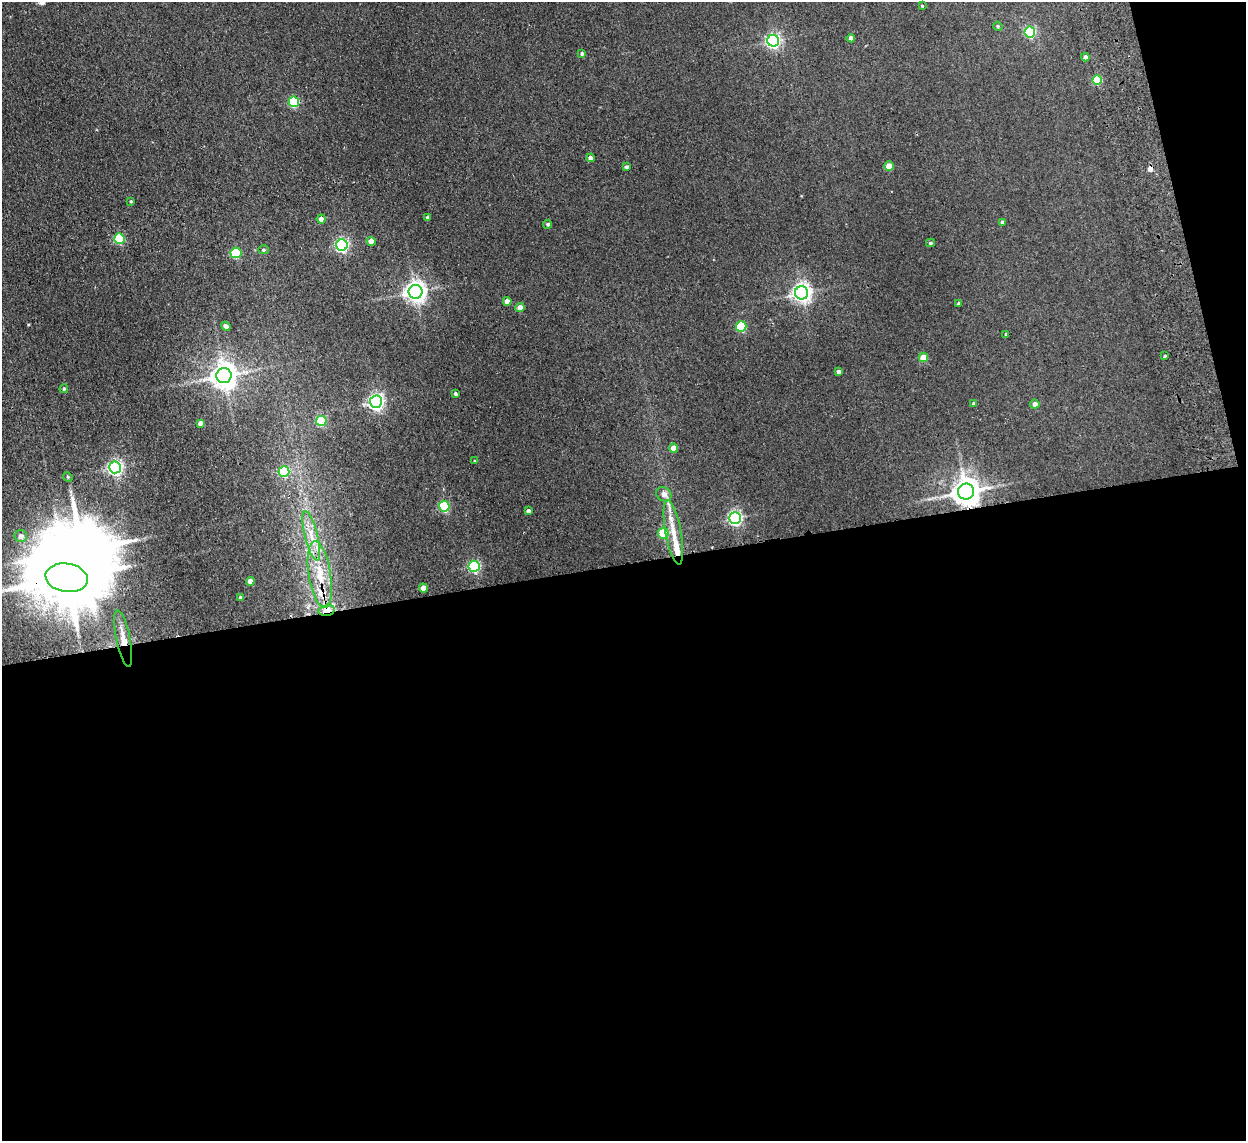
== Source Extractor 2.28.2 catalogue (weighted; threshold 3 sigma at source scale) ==
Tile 16 of 4 x 4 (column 4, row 4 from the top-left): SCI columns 3784-5027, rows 154-1292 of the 5079 x 4977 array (HDU 1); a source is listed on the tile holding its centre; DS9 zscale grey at full resolution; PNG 1248 x 1143 px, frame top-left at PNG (2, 2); each listed source drawn as its Kron ellipse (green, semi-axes under 4 px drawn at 4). Shown black and unused: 53% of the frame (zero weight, under 2 of 3 exposures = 3% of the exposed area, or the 3 px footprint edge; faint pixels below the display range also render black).
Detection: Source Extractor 2.28.2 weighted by HDU 2 'WHT'; one run over the whole footprint, this tile lists its part. Background 0.072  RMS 0.01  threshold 0.0452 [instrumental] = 3 sigma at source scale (4.5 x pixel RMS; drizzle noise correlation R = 1.50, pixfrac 1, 0.05/0.05 arcsec/px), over >= 5 px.
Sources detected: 70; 1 inside a brighter object's white glare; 1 cosmic-ray / hot-pixel residue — neither listed nor drawn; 4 inside a brighter listed object's ellipse — not listed separately; the other 64 listed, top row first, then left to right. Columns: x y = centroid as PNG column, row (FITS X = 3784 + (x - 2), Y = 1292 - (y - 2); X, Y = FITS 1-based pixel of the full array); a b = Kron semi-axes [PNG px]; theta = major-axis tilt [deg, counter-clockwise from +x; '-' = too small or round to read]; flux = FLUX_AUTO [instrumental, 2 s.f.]
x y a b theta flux
922 6 4 3 - 1
998 26 5 4 - 1.3
1030 32 5 5 - 97
851 38 4 4 - 4.1
773 41 6 6 - 230
582 53 4 4 - 1.7
1085 57 4 4 - 4.9
1097 80 5 5 - 37
294 102 5 5 - 73
591 158 4 4 - 4.6
889 166 5 4 - 15
626 167 4 3 - 1.6
131 201 4 3 - 1
427 217 4 3 - 1.7
321 219 4 4 - 5.2
1003 222 4 4 - 3
548 224 4 4 - 1.8
119 238 5 5 - 58
371 241 4 4 - 7.2
930 243 4 4 - 1.5
342 245 6 5 - 200
263 250 5 4 - 1.5
236 253 5 5 - 54
415 292 7 7 - 620
802 293 6 6 - 480
507 301 4 4 - 6.5
959 303 4 3 - 2.3
520 307 4 4 - 8.5
226 326 5 4 - 3.6
741 326 5 5 - 66
1006 334 4 3 - 1.5
1165 356 3 3 - 1.6
923 357 5 4 - 16
838 372 4 4 - 2.9
224 376 7 7 - 1100
64 389 4 4 - 1.5
455 394 4 3 - 1.9
376 402 6 6 - 300
974 404 4 4 - 2.4
1035 404 5 4 - 4.9
321 421 5 5 - 55
200 423 4 4 - 3.9
674 448 4 4 - 9.5
475 461 3 3 - 1.1
115 467 6 6 - 280
284 472 5 5 - 64
68 477 5 4 - 1
966 492 8 8 - 1400
664 494 8 6 -37 6.3
444 506 5 5 - 84
528 511 4 4 - 3.1
735 518 6 6 - 220
673 532 33 8 -79 19
663 533 5 5 - 36
21 536 6 6 - 5.1
311 536 25 6 -76 14
474 566 5 5 - 120
320 575 34 11 -81 31
67 578 21 14 -8 8100
250 581 4 4 - 6.2
423 588 4 4 - 9.3
240 597 3 3 - 1.2
327 610 8 5 14 8.3
123 638 29 7 -78 13
Overlapping masked pixels (flux is a lower limit): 4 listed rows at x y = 966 492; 67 578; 327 610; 123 638